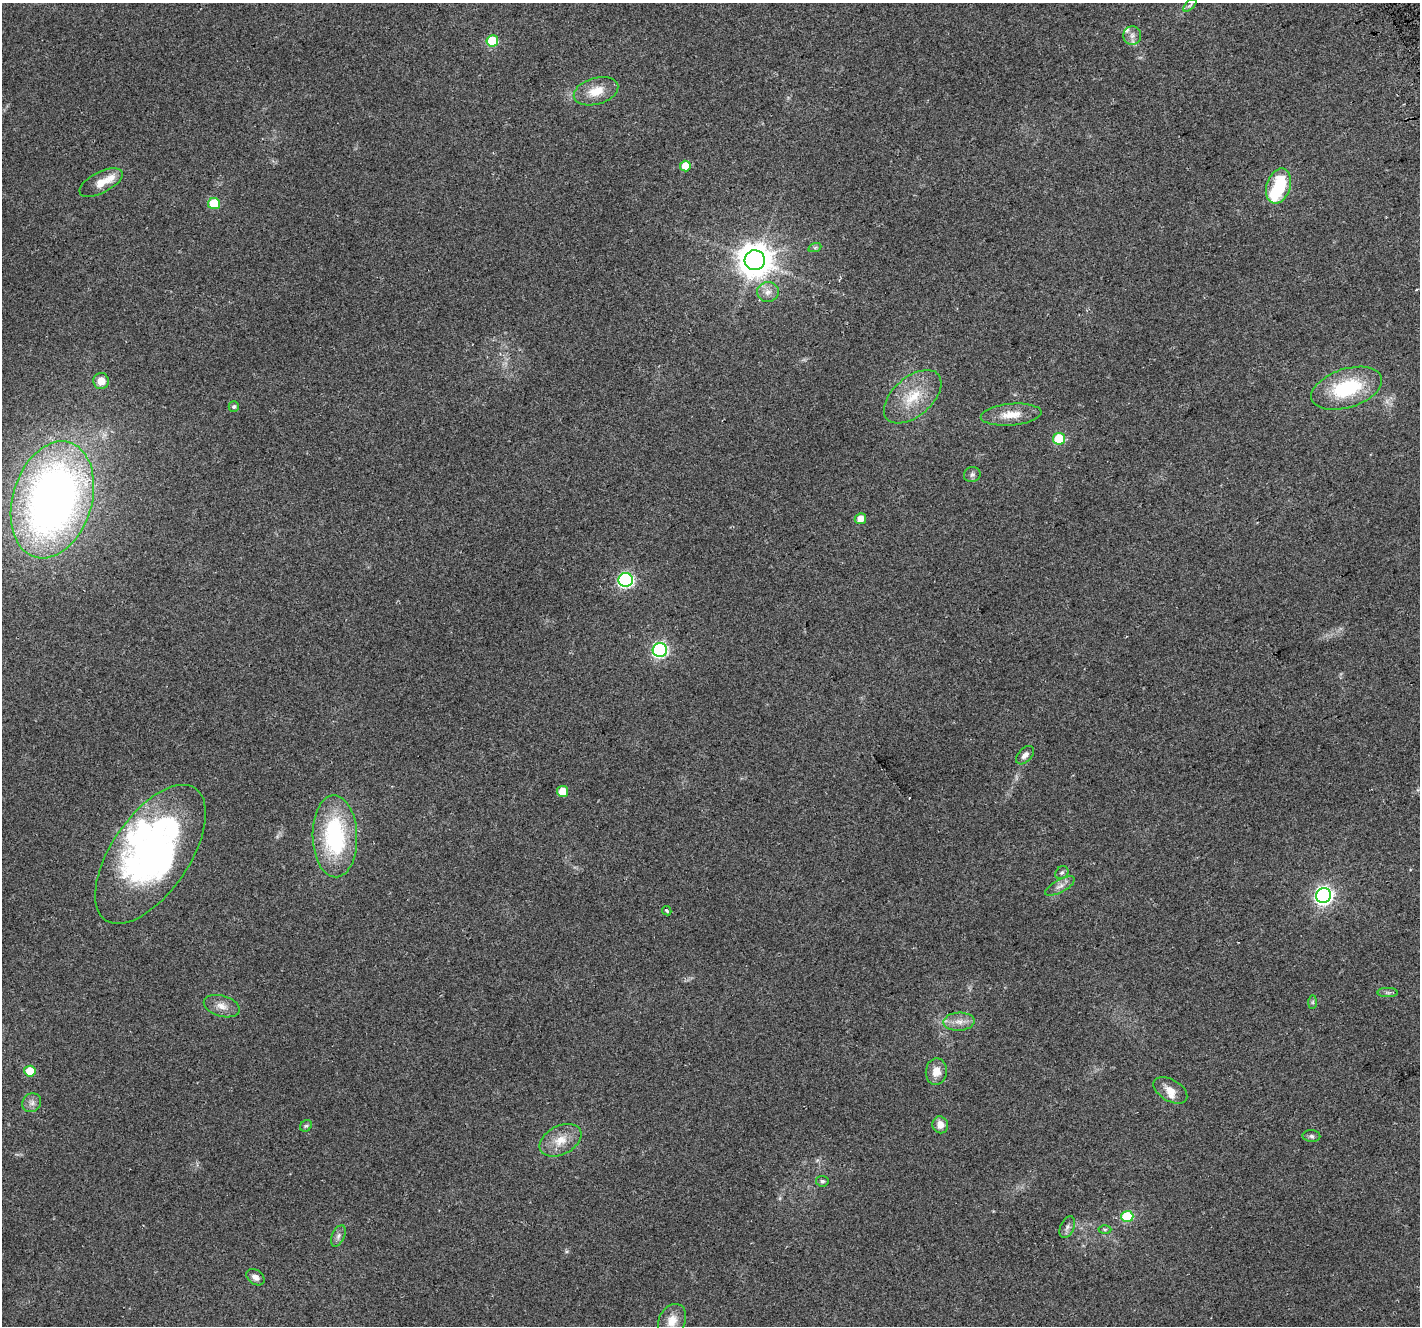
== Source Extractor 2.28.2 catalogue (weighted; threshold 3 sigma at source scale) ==
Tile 10 of 4 x 4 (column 2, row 3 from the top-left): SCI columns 1451-2868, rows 1488-2811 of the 5733 x 5564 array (HDU 1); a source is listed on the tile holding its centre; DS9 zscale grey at full resolution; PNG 1422 x 1328 px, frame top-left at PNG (2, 3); each listed source drawn as its Kron ellipse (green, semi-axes under 4 px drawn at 4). Shown black and unused: <1% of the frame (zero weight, under 2 of 3 exposures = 2% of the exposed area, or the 3 px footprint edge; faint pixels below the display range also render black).
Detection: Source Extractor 2.28.2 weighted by HDU 2 'WHT'; one run over the whole footprint, this tile lists its part. Background 0.115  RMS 0.011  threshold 0.0504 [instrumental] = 3 sigma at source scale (4.5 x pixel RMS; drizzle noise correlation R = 1.50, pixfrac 1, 0.0396/0.0396 arcsec/px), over >= 5 px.
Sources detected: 57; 3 inside a brighter object's white glare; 1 cosmic-ray / hot-pixel residue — neither listed nor drawn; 4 inside a brighter listed object's ellipse — not listed separately; the other 49 listed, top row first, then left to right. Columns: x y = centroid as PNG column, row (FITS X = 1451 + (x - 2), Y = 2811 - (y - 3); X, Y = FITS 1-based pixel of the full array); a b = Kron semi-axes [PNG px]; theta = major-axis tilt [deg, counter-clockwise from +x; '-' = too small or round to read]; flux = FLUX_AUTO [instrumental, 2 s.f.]
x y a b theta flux
1190 5 8 4 45 2.3
1132 36 9 9 - 5.8
492 41 6 5 - 51
596 91 23 13 16 21
685 166 5 5 - 17
101 183 23 10 27 16
1279 186 18 12 73 56
214 204 6 5 - 48
815 247 7 4 19 1.9
755 260 10 10 - 2000
768 292 11 10 - 8
101 381 8 8 - 12
1347 388 37 19 18 76
913 397 34 19 41 39
234 407 5 5 - 2.5
1011 415 30 11 5 20
1059 439 6 5 - 52
972 475 8 7 - 3.4
52 500 60 39 73 750
860 519 5 5 - 11
626 580 7 7 - 210
660 650 7 7 - 210
1025 755 11 6 46 5
562 791 5 5 - 20
335 836 41 22 -88 120
150 854 80 39 56 350
1062 873 7 6 - 2.6
1060 886 16 6 29 6.3
1324 895 7 7 - 390
667 911 5 4 - 2.2
1388 993 10 4 -1 2.8
1313 1002 7 4 90 1.9
222 1006 18 10 -17 11
959 1022 15 9 3 10
30 1071 5 5 - 22
936 1072 13 10 82 13
1170 1090 18 10 -31 11
32 1103 10 9 - 5.4
940 1125 8 7 - 9.5
306 1126 6 5 - 1.8
1311 1136 9 6 -2 2.7
560 1140 22 14 28 20
822 1181 6 5 - 2.5
1127 1216 6 5 - 61
1067 1227 11 7 65 4.4
1105 1229 6 4 0 1.5
338 1236 11 6 65 4.1
255 1277 10 7 -37 5.8
672 1321 18 13 63 15